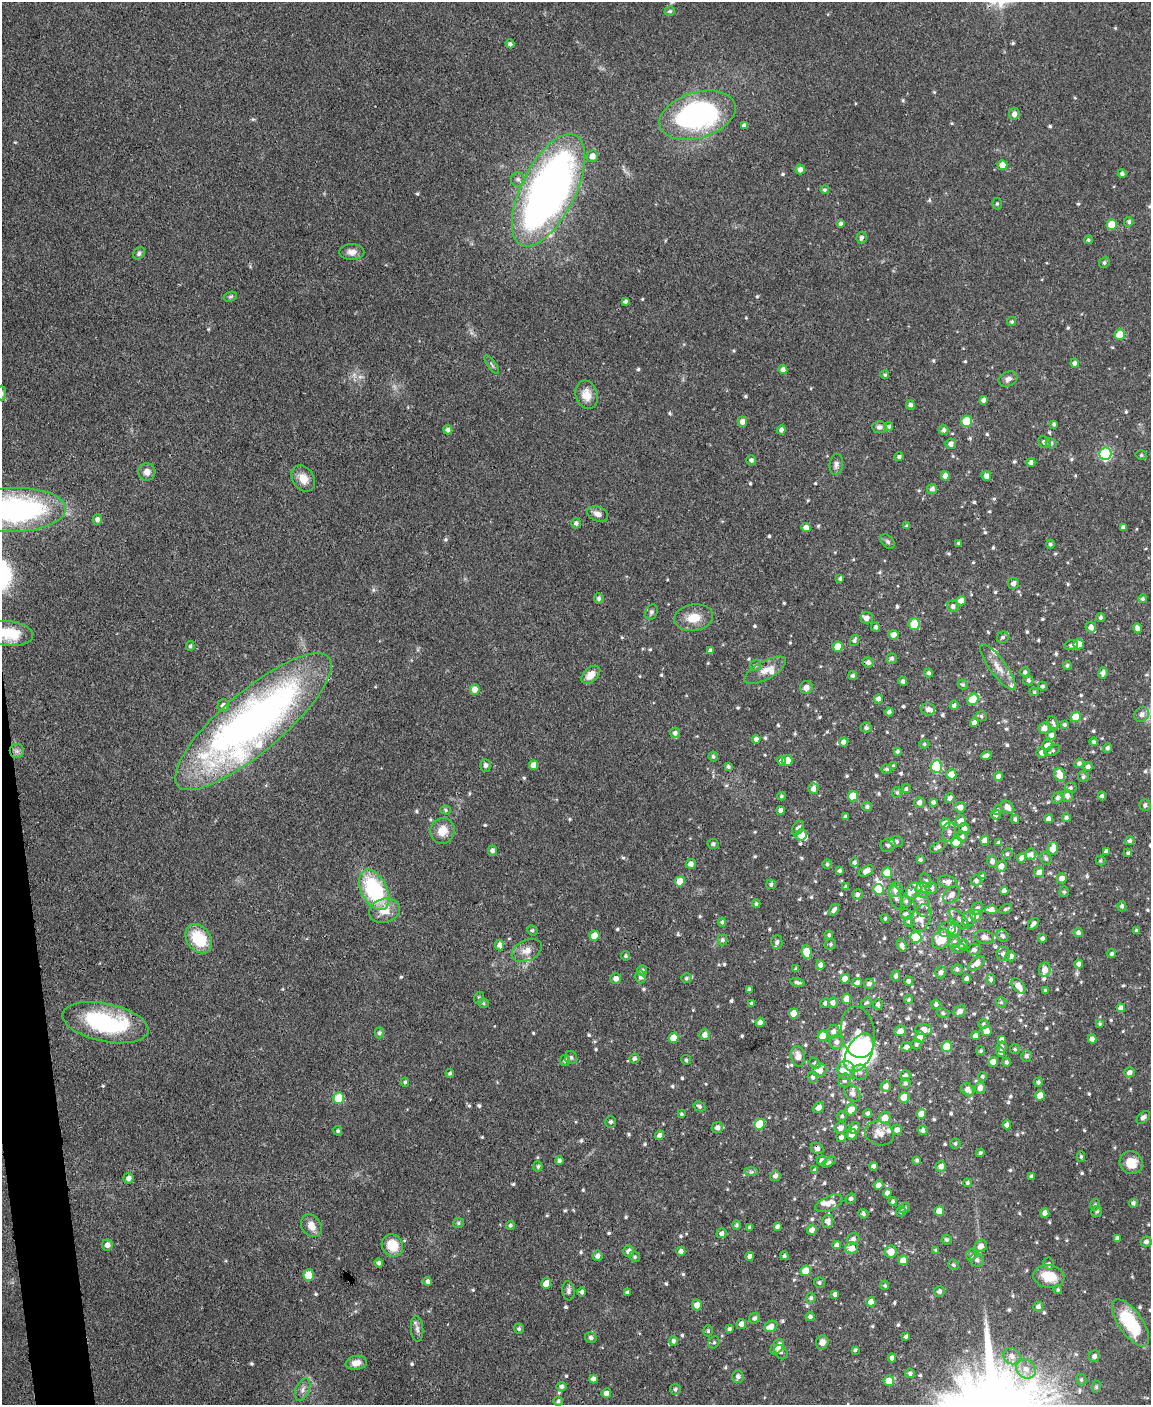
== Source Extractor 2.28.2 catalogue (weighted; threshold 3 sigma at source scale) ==
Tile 7 of 4 x 3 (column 3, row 2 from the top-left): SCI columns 2300-3448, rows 1639-3041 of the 4599 x 4572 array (HDU 1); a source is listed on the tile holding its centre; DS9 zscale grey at full resolution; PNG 1153 x 1407 px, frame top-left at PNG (2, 2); each listed source drawn as its Kron ellipse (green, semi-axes under 4 px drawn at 4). Shown black and unused: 2% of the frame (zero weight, under 3 of 4 exposures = <1% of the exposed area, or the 3 px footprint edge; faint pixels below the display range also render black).
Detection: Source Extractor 2.28.2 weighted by HDU 2 'WHT'; one run over the whole footprint, this tile lists its part. Background 0.142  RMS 0.0052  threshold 0.0234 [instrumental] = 3 sigma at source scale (4.5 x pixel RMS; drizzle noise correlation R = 1.50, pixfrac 1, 0.05/0.05 arcsec/px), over >= 5 px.
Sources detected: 751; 2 too faint to see at this stretch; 4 inside a brighter object's white glare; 1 cosmic-ray / hot-pixel residue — neither listed nor drawn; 26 inside a brighter listed object's ellipse — not listed separately; of the other 718, all 500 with FLUX_AUTO >= 0.86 (the completeness limit of this list) listed and drawn (218 fainter detections not listed), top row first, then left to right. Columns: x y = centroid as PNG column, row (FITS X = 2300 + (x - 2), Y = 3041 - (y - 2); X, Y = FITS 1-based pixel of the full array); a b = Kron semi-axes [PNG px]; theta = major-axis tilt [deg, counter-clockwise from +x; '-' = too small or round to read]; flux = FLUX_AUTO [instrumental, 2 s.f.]
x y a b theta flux
670 11 5 4 - 1
510 44 4 4 - 1.5
1014 114 6 5 - 2.4
697 115 39 23 17 110
744 125 4 4 - 1.9
592 156 6 5 - 3.8
1002 165 5 5 - 6
800 169 5 4 - 3.1
1122 174 4 4 - 1.4
518 179 7 7 - 1.7
548 190 61 27 64 330
825 190 4 4 - 0.89
997 204 6 5 - 0.96
1129 222 5 4 - 1.2
841 224 4 4 - 1.5
1112 224 5 5 - 12
861 238 6 5 - 1.5
1088 240 4 4 - 0.98
352 252 12 8 0 3.6
139 253 7 5 50 1.3
1104 263 5 5 - 1.1
230 297 7 4 18 0.86
625 301 4 3 - 1.5
1012 321 4 4 - 0.87
1120 334 5 5 - 10
1075 363 4 4 - 1.8
492 364 11 3 -54 1.1
783 369 4 4 - 2
885 375 4 4 - 0.93
1008 379 10 7 23 2.4
2 393 7 4 -90 1.3
587 395 14 11 -72 6.5
983 400 4 4 - 1.9
910 405 5 4 - 1.4
966 421 5 5 - 21
742 422 5 4 - 3.2
1054 424 3 3 - 1.1
879 427 7 6 - 1.7
889 427 4 4 - 0.94
448 430 5 4 - 1.9
781 430 4 4 - 2
944 430 5 4 - 1.5
1044 442 7 5 -40 1.6
1051 443 5 5 - 1.2
951 444 5 5 - 2.2
1105 454 6 6 - 63
1141 455 6 4 -15 0.91
899 457 5 4 - 1.4
751 460 5 5 - 1.7
1031 462 4 4 - 1.9
836 464 10 6 81 1.9
147 472 8 8 - 3.5
945 476 5 4 - 2.4
986 476 5 4 - 2.5
303 478 14 10 -56 6.1
932 489 5 5 - 2.1
14 510 52 22 2 120
597 514 11 7 -20 3
97 520 5 5 - 1.9
576 523 5 5 - 1.6
907 526 4 4 - 1.1
806 527 5 4 - 3.3
1123 527 4 4 - 1.8
888 541 8 5 -50 1.2
959 543 4 3 - 0.93
1050 544 4 4 - 1.1
840 578 4 3 - 1.1
1013 583 6 5 - 2.2
599 598 5 4 - 1.4
1143 599 4 4 - 1.1
961 601 5 4 - 3.8
953 606 6 5 - 1.6
651 612 8 6 63 1.4
1100 617 4 4 - 1.1
694 618 19 13 9 8.8
867 618 6 5 - 3
914 624 6 5 - 16
876 627 4 4 - 1.5
1091 627 5 5 - 2.8
1137 628 5 4 - 2.3
9 633 24 12 -6 16
893 635 5 4 - 3.7
1003 637 6 5 - 1.3
854 640 6 4 62 1.3
1079 644 5 5 - 5.1
1071 645 7 5 15 1.5
190 646 5 4 - 0.95
838 647 5 5 - 8.8
711 651 4 4 - 1.8
892 658 5 5 - 1.5
868 662 5 5 - 2.1
756 665 6 5 - 0.95
1067 665 4 4 - 1.1
998 667 28 8 -53 6.5
765 670 23 9 29 5.5
1025 672 5 4 - 1.3
929 673 4 4 - 1.3
1103 673 5 5 - 2.2
591 675 11 7 42 5
853 676 4 4 - 1.2
1028 680 5 5 - 1.2
903 681 4 4 - 1.6
963 684 5 4 - 1
1043 686 4 4 - 1.1
806 687 6 6 - 2.8
475 689 5 5 - 4
1034 692 4 4 - 0.89
878 699 4 4 - 2.3
973 699 6 5 - 16
223 705 6 5 - 2.2
954 705 5 4 - 1.5
928 709 7 6 - 2.7
889 712 4 4 - 1.7
1142 714 8 7 - 2.8
981 716 6 5 - 0.96
1076 717 5 5 - 9.8
253 721 99 30 40 310
974 723 4 4 - 2.5
1053 723 7 5 -62 1.3
1064 725 4 4 - 1.2
866 728 5 5 - 1.5
1044 728 5 5 - 3.1
675 733 5 5 - 1.9
1051 735 5 5 - 2.2
756 739 4 4 - 2.3
844 742 4 4 - 2.4
1094 742 4 4 - 1.1
924 744 5 4 - 0.86
1047 745 5 5 - 3.3
1108 748 5 4 - 1.4
17 751 7 7 - 1.9
897 751 3 3 - 1.1
1052 751 8 4 26 0.99
1042 753 5 5 - 2.5
986 755 5 3 - 1.8
713 756 5 4 - 1.1
787 760 5 5 - 7.7
782 761 5 4 - 1.9
1079 763 5 4 - 1.4
485 765 6 5 - 2
534 765 5 4 - 4.3
893 766 4 4 - 0.9
936 766 6 5 - 39
728 767 4 4 - 1.1
1088 767 5 4 - 1.8
887 769 6 4 -1 1.1
951 774 5 5 - 5.7
1060 775 7 5 -74 6.7
998 776 4 4 - 2.4
1083 777 5 5 - 1.4
1070 788 6 5 - 1.3
813 789 5 5 - 2.7
906 789 4 4 - 1
897 792 5 5 - 1.1
781 796 4 4 - 0.9
853 796 5 5 - 13
1067 796 6 6 - 2.5
1102 796 4 4 - 1.3
950 798 5 4 - 2
1058 798 6 5 - 1.6
919 802 5 5 - 2.4
933 802 4 4 - 1.5
1145 805 5 5 - 1.6
867 806 5 4 - 1.3
960 807 5 5 - 3.6
1008 807 8 5 -47 3.1
446 810 5 4 - 0.87
780 810 4 4 - 1.8
998 810 5 4 - 0.91
996 815 5 5 - 1.9
845 817 4 3 - 1.3
1066 818 4 4 - 1.5
1015 819 4 4 - 1.2
1048 819 4 4 - 2.1
961 821 5 5 - 4.4
945 824 5 5 - 6
798 828 7 5 56 1.8
964 828 5 5 - 2.5
442 831 13 12 - 7.1
949 832 10 6 84 2.1
801 835 6 5 - 5.8
962 836 5 5 - 1.4
896 841 7 5 -10 1.6
985 841 4 4 - 4.9
1130 841 5 4 - 1.2
956 842 5 5 - 6.7
999 843 4 4 - 1.6
713 844 5 5 - 1.2
888 845 7 6 - 1.5
938 847 9 4 27 1.7
1053 849 6 5 - 6.7
492 851 5 4 - 1.9
1106 851 4 4 - 1.9
1128 853 4 4 - 1
1007 854 5 5 - 0.96
1031 854 6 5 - 1.8
1021 858 5 4 - 1.9
1046 858 7 5 -68 1
920 860 4 4 - 1
1100 860 5 5 - 0.9
992 861 6 5 - 2.2
854 862 4 4 - 1.2
691 864 5 5 - 2.9
827 864 5 4 - 1
1001 866 5 5 - 3.1
840 871 4 4 - 1.2
866 871 8 5 28 3.3
1039 872 5 5 - 3.4
887 873 5 5 - 13
982 876 3 3 - 0.92
1062 878 5 5 - 2.6
680 881 5 5 - 8.5
926 881 8 5 -63 1.1
976 881 5 5 - 1.6
947 882 9 6 -12 3
771 884 5 5 - 1.2
846 887 4 3 - 0.98
931 888 6 5 - 2.5
878 889 5 5 - 13
896 889 7 6 - 2.9
374 890 22 13 -63 49
923 890 8 7 - 2
913 891 9 7 51 2.8
1004 891 4 4 - 2.2
1064 892 5 4 - 0.88
857 895 5 5 - 1.8
952 895 10 7 47 2.9
896 898 12 5 -74 2.6
906 901 6 5 - 1.3
756 904 4 4 - 1
922 904 13 8 -79 3.6
1122 906 5 4 - 1.3
977 909 7 5 51 1.6
1006 909 6 4 26 0.89
834 910 6 4 55 1.8
991 910 6 4 -3 3.8
384 911 15 12 16 7.5
906 914 5 5 - 1.4
976 916 6 5 - 3.1
885 918 4 3 - 0.97
921 918 14 9 70 5.3
959 919 13 5 -46 2.5
969 919 8 6 60 2
722 922 4 4 - 1
909 922 5 5 - 1.1
1033 924 7 3 49 1.7
947 929 9 7 29 2.7
532 930 5 5 - 0.93
954 930 7 6 - 3.2
1137 931 4 4 - 1.1
1078 933 4 4 - 1.7
829 935 4 4 - 1
594 936 5 5 - 8.9
1003 936 6 5 - 1.4
916 937 6 5 - 17
984 937 10 7 -13 2.7
199 939 16 11 -54 21
941 939 11 8 44 13
1042 939 4 4 - 1.7
722 940 5 5 - 1.3
954 941 6 6 - 1.5
777 942 7 5 87 2
831 944 6 5 - 1.1
500 945 5 4 - 2.8
902 945 7 4 -69 1.9
963 945 5 5 - 1.5
958 948 7 4 8 0.98
527 950 16 10 25 4.8
974 950 6 5 - 1.5
807 952 7 5 -80 13
1003 954 7 7 - 2.1
1112 954 4 4 - 1.2
626 956 5 5 - 0.98
1011 956 5 5 - 2.5
977 963 10 5 38 3.7
1079 964 4 4 - 2.4
820 965 5 4 - 2.3
796 969 4 4 - 0.96
957 969 5 5 - 1.3
642 970 5 5 - 1.6
1045 970 7 6 - 4.4
941 972 6 5 - 1.9
896 976 5 4 - 1.5
641 977 6 5 - 1.6
686 978 5 5 - 1.1
616 979 5 5 - 2.6
845 979 5 4 - 5.2
966 979 4 4 - 1.6
991 979 5 4 - 1.3
908 981 5 4 - 1.5
797 982 7 4 -12 1.2
857 983 4 4 - 1.4
869 984 5 5 - 1.7
1018 986 9 5 -50 4.6
749 989 4 3 - 1.2
1045 990 4 3 - 0.97
479 998 6 5 - 0.89
847 999 5 4 - 5.8
908 1000 4 4 - 1
867 1002 6 4 41 0.93
1001 1002 5 5 - 0.88
483 1003 6 4 -18 0.91
752 1003 4 3 - 0.92
825 1003 5 4 - 1.3
833 1003 5 5 - 2.3
878 1004 5 4 - 1.4
936 1004 5 4 - 1.2
1121 1008 4 4 - 2.8
960 1011 6 5 - 3.1
794 1013 5 5 - 7.9
943 1013 6 5 - 1
760 1022 5 4 - 2.5
105 1023 44 19 -12 61
983 1024 5 5 - 0.97
1100 1024 4 4 - 0.92
924 1030 8 5 -5 4.9
900 1031 6 5 - 3.6
986 1031 5 5 - 4.6
833 1032 7 6 - 2.5
858 1032 26 17 -80 9.1
379 1033 5 4 - 1.1
705 1035 5 5 - 3.1
823 1036 5 5 - 9
975 1036 4 4 - 2.5
920 1037 6 5 - 6.8
674 1038 5 5 - 8.8
1002 1039 4 4 - 2.4
1092 1039 4 4 - 2.9
836 1042 7 7 - 2.6
916 1044 5 5 - 1.1
947 1046 5 5 - 13
906 1047 5 5 - 2.2
1002 1047 5 5 - 1.6
1015 1049 5 5 - 0.99
981 1051 4 4 - 0.91
1001 1052 5 4 - 2.2
859 1053 21 12 62 64
798 1056 10 7 -82 3.8
1026 1056 5 5 - 1.6
571 1057 6 6 - 1.2
634 1058 5 5 - 1.6
565 1060 6 5 - 1.1
686 1060 5 5 - 0.94
993 1062 5 5 - 3.7
1006 1062 4 4 - 1.2
815 1063 6 4 -40 0.99
819 1070 7 6 - 4.9
846 1070 9 8 - 4
860 1072 8 7 - 2.2
1129 1072 5 5 - 2.2
450 1073 4 4 - 1
905 1076 5 5 - 2.3
982 1076 5 4 - 0.9
813 1077 6 5 - 1.5
844 1080 7 6 - 1.7
405 1082 4 3 - 0.9
1038 1082 4 4 - 1.3
905 1083 5 5 - 1.2
886 1086 5 5 - 2.7
980 1088 6 5 - 2.7
968 1090 7 5 -48 3.2
852 1093 9 7 -46 2.7
1040 1095 5 5 - 6.4
904 1097 5 5 - 8.8
339 1098 6 5 - 17
699 1106 6 4 -29 1.2
818 1107 6 4 45 2.9
851 1110 6 5 - 6.3
867 1113 4 4 - 1.4
681 1114 3 3 - 0.87
921 1114 5 4 - 6.1
842 1116 5 4 - 1
1143 1117 8 5 41 1.8
885 1118 6 5 - 6.6
611 1122 6 5 - 1.3
760 1124 5 5 - 17
1007 1125 4 4 - 2.6
717 1128 6 5 - 2.5
841 1128 6 5 - 2.7
854 1128 6 5 - 2.1
897 1130 5 5 - 2.5
923 1130 5 5 - 1.7
338 1131 5 4 - 0.92
879 1133 15 11 -20 5.3
852 1134 6 5 - 3.4
659 1135 5 4 - 1.9
841 1137 5 5 - 1.9
955 1143 5 5 - 1.1
817 1148 6 5 - 1.9
980 1153 4 4 - 0.91
1081 1157 5 4 - 0.96
559 1160 4 4 - 1.6
917 1160 4 4 - 1.1
822 1161 5 5 - 2.6
829 1162 8 4 34 1.3
1131 1163 12 11 - 7.9
538 1166 5 4 - 1
874 1166 4 4 - 2.6
941 1166 5 5 - 2.7
815 1170 4 3 - 1.3
751 1172 7 4 -1 1
775 1176 5 5 - 1.9
1031 1177 3 3 - 1.3
129 1178 5 5 - 2.3
967 1183 4 4 - 1.1
878 1185 5 4 - 2.5
887 1193 4 4 - 2.4
851 1199 5 4 - 1
893 1202 4 4 - 1
829 1203 14 7 24 5.2
1133 1203 4 4 - 1.5
1095 1205 6 4 77 1.1
905 1208 5 4 - 0.93
939 1211 5 5 - 5.9
1097 1211 6 5 - 1.2
901 1212 5 4 - 0.89
1045 1213 5 4 - 2.6
863 1214 5 4 - 1.3
828 1221 6 5 - 3.3
459 1223 5 5 - 0.99
510 1225 4 4 - 1
737 1225 4 4 - 1.1
311 1226 12 9 -56 4.9
750 1227 4 4 - 1
777 1227 4 4 - 1.6
812 1230 5 4 - 3.2
722 1233 5 5 - 1.9
1117 1238 4 4 - 1.8
853 1239 6 5 - 2
946 1240 5 5 - 1.1
1146 1242 6 5 - 1.8
107 1245 5 5 - 2.4
392 1245 11 10 - 12
836 1245 4 4 - 1.9
981 1246 6 6 - 3.2
852 1248 6 6 - 4.9
936 1250 4 4 - 0.94
629 1251 5 5 - 3.2
681 1251 4 4 - 2
891 1252 6 6 - 6.1
971 1255 5 5 - 1.4
598 1256 5 5 - 2
750 1256 4 4 - 1.8
784 1256 4 4 - 1
635 1257 5 5 - 0.97
903 1260 5 4 - 5.4
977 1260 7 6 - 1.9
379 1263 5 4 - 1.4
1049 1264 6 5 - 1.2
954 1265 5 5 - 0.95
806 1271 5 5 - 8.8
308 1275 5 5 - 11
1049 1276 15 11 -6 13
428 1281 4 4 - 1.8
819 1282 5 5 - 1.2
546 1284 5 5 - 8
885 1286 5 4 - 0.87
1058 1290 4 4 - 0.9
568 1291 9 6 -85 1.7
939 1291 5 5 - 1.8
582 1292 5 4 - 1.5
627 1292 3 3 - 0.94
835 1294 4 4 - 1.6
811 1298 5 4 - 1.1
871 1302 5 4 - 3.9
697 1305 5 5 - 3.7
1038 1307 5 4 - 1.7
810 1317 4 4 - 1.5
754 1318 5 5 - 1.7
1130 1323 27 12 -55 33
741 1324 5 4 - 2.6
771 1326 6 5 - 3.5
417 1329 13 6 -86 2.1
519 1329 5 5 - 0.99
729 1329 4 4 - 1.2
708 1331 5 4 - 1
906 1337 4 3 - 1.3
591 1338 6 5 - 1.4
673 1341 5 4 - 1.3
714 1342 6 5 - 1.1
822 1342 7 6 - 3.4
777 1347 8 5 53 5.2
855 1350 3 3 - 0.97
781 1352 8 6 -49 1.4
1012 1356 9 7 -32 2.9
1094 1356 6 5 - 2.1
892 1358 4 4 - 2
356 1363 11 7 9 4
1026 1369 10 9 - 4.8
910 1373 5 4 - 1.2
738 1376 6 6 - 2
593 1379 4 4 - 2.1
1081 1380 6 5 - 1
889 1381 5 5 - 8.6
562 1387 5 4 - 1.9
1096 1387 6 4 79 0.93
302 1389 12 6 67 2.5
675 1389 5 5 - 1.1
606 1393 5 4 - 2.7
558 1401 5 5 - 1.1
Overlapping masked pixels (flux is a lower limit): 6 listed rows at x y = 14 510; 9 633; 253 721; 1033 924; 859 1053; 817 1148
Isophote crosses this tile's border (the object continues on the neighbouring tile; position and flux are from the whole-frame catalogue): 3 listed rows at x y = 2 393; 14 510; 9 633